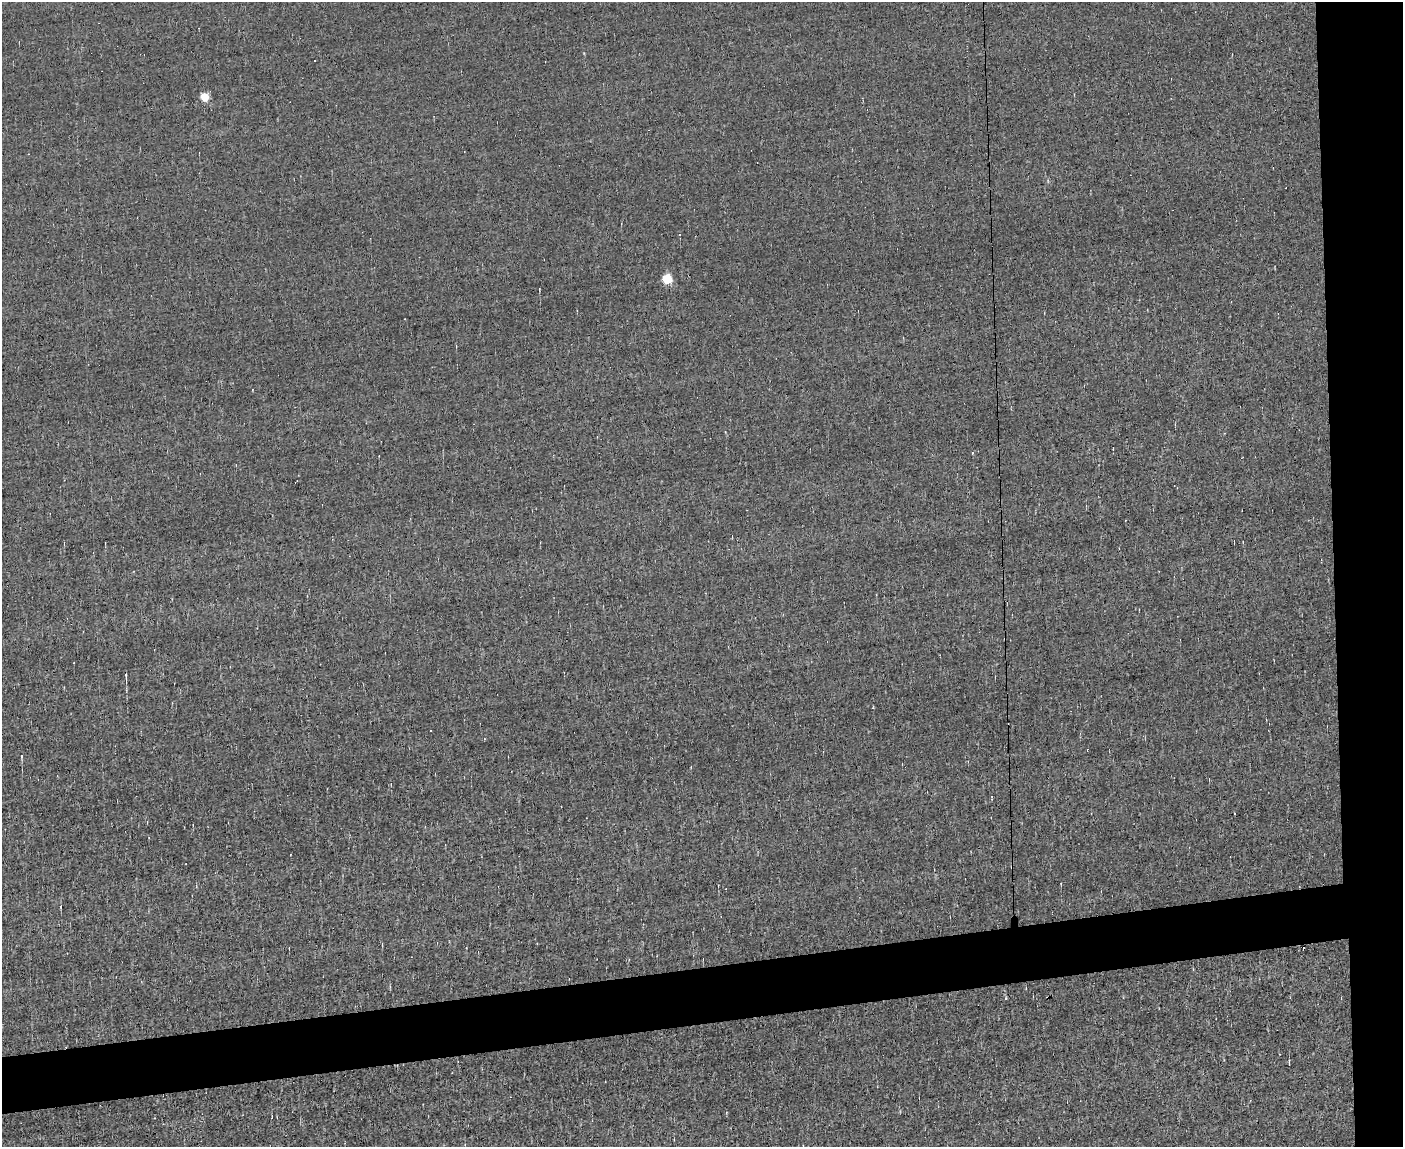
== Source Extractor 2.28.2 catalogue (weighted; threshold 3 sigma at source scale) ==
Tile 6 of 3 x 4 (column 3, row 2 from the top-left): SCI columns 2928-4328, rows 2292-3436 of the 4560 x 4582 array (HDU 1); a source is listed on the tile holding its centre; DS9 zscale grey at full resolution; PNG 1405 x 1149 px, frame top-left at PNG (2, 2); no overlay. Shown black and unused: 10% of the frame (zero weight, under 3 of 5 exposures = <1% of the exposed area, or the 3 px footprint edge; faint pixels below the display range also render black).
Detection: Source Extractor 2.28.2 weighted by HDU 2 'WHT'; one run over the whole footprint, this tile lists its part. Background -0.00162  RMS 0.045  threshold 0.204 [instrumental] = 3 sigma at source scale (4.5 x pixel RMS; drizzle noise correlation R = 1.50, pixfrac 1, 0.05/0.05 arcsec/px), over >= 5 px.
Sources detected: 16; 5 cosmic-ray / hot-pixel residue — not listed; the other 11 listed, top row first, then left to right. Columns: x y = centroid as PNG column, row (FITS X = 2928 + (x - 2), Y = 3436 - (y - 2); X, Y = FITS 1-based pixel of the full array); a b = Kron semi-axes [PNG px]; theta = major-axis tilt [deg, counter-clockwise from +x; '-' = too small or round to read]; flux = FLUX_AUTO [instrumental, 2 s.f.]
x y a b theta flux
205 97 5 5 - 200
667 279 5 5 - 350
577 311 3 2 - 4.6
126 677 11 3 -88 11
431 731 2 2 - 3.6
484 739 3 2 - 4.5
21 756 3 3 - 51
691 767 3 2 - 2.8
1235 813 2 2 - 4.5
1006 998 3 3 - 17
1289 1062 6 2 90 4.3
Unlisted compact peaks at least as high as the median listed source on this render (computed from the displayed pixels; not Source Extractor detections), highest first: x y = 60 907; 584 53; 252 390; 726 1113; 1061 884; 900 1111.